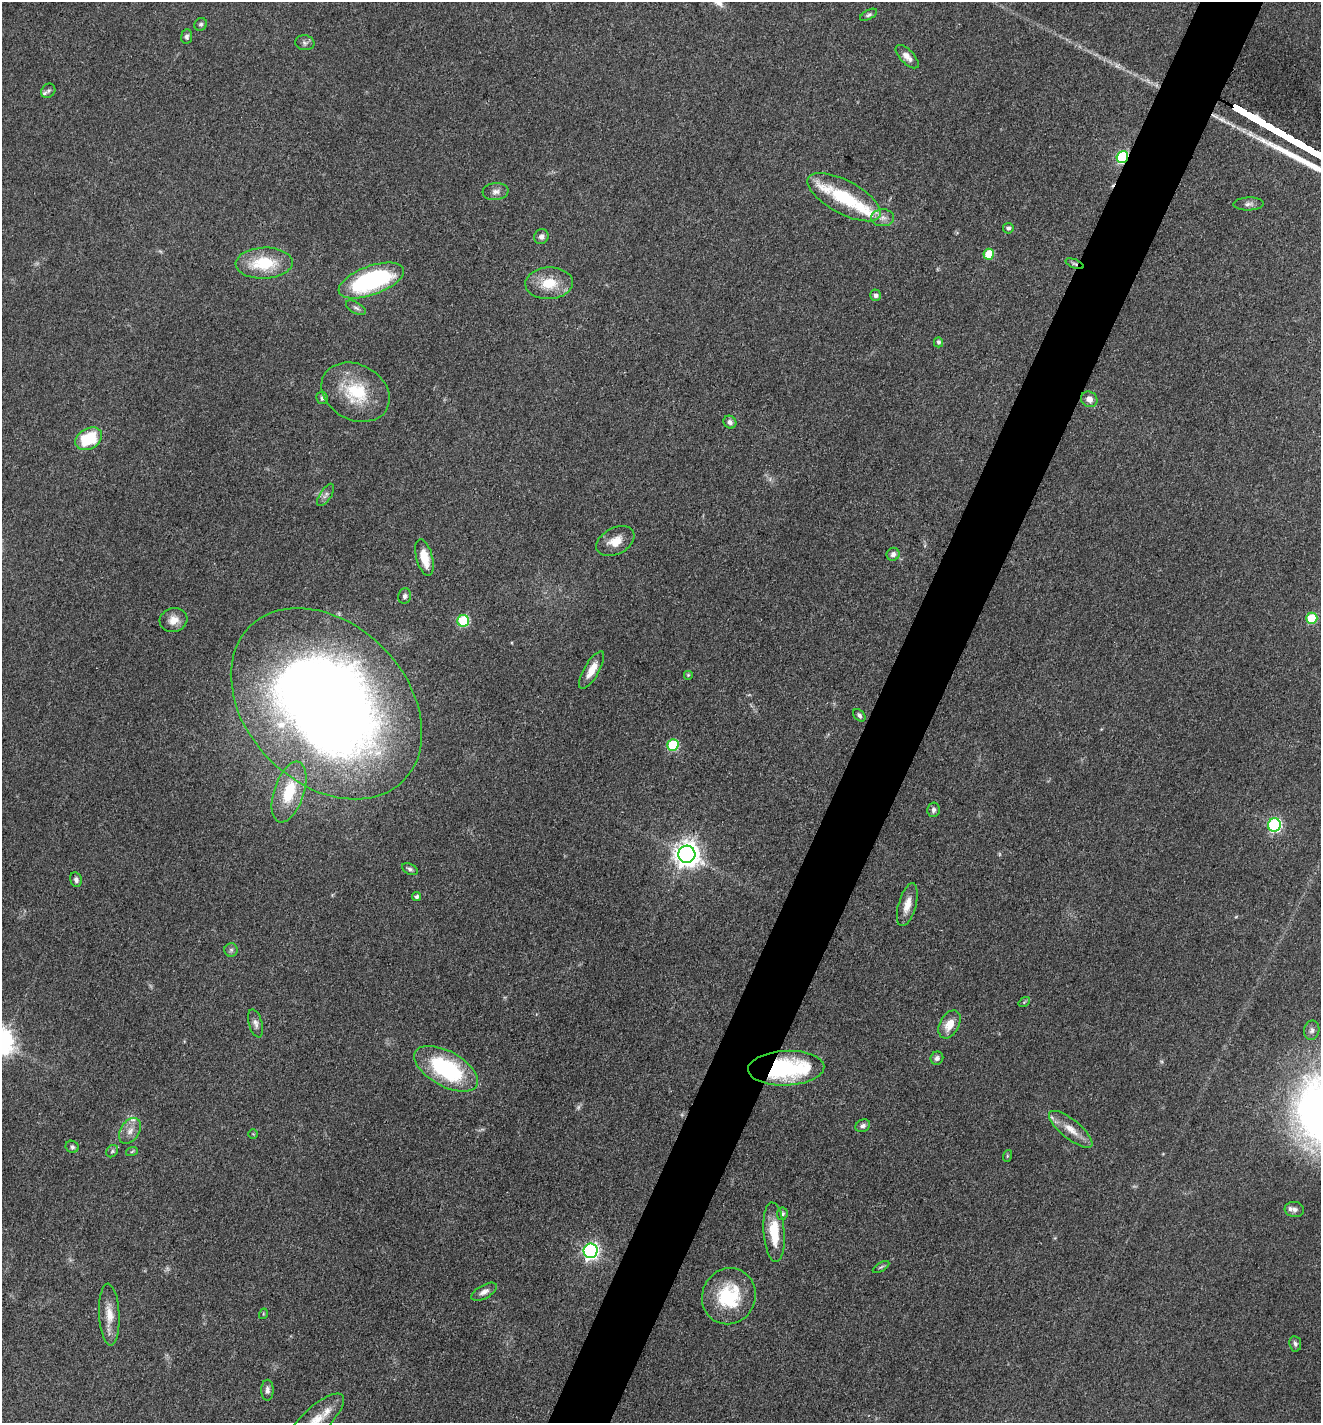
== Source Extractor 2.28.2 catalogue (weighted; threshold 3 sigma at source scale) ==
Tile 10 of 4 x 4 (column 2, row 3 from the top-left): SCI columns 1599-2917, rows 1424-2844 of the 5697 x 5687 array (HDU 1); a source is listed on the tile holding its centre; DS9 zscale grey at full resolution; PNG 1323 x 1425 px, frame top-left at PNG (2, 2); each listed source drawn as its Kron ellipse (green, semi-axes under 4 px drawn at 4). Shown black and unused: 5% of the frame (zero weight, under 3 of 4 exposures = <1% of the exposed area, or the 3 px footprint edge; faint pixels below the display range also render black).
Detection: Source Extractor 2.28.2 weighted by HDU 2 'WHT'; one run over the whole footprint, this tile lists its part. Background 0.0853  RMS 0.0057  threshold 0.0257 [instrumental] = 3 sigma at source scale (4.5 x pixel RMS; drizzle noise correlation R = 1.50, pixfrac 1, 0.05/0.05 arcsec/px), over >= 5 px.
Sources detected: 86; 4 too faint to see at this stretch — neither listed nor drawn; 7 inside a brighter listed object's ellipse — not listed separately; the other 75 listed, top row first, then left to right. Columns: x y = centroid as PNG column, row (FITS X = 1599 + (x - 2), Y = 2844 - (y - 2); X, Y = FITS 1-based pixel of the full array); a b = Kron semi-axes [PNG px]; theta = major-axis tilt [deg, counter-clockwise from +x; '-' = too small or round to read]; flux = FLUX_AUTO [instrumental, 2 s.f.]
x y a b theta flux
869 15 9 4 28 1.3
201 24 7 6 - 1.3
187 36 7 5 84 1.5
305 43 9 7 -8 1.8
907 57 15 7 -45 3.9
48 91 8 6 44 1.4
1122 157 6 5 - 66
496 192 13 8 6 3.2
844 197 40 16 -28 33
1249 204 15 6 1 2.4
883 218 11 8 0 3.7
1008 228 5 5 - 1.5
541 237 7 7 - 2.3
989 254 5 5 - 16
264 263 28 15 2 25
1075 264 9 4 -22 1.3
371 280 34 14 20 76
549 283 24 15 3 14
875 295 6 5 - 1.6
356 308 11 5 -29 1.7
938 342 5 4 - 1.3
355 392 36 27 -29 30
322 398 6 6 - 1.6
1089 399 8 7 - 3.8
730 422 7 6 - 2.3
89 439 14 10 29 27
326 495 13 5 56 2.2
615 541 20 13 27 8
893 554 7 6 - 2.3
424 557 18 8 -75 11
405 596 8 6 79 1.7
1312 618 5 5 - 27
173 620 14 11 15 5.8
463 621 6 6 - 45
592 670 21 7 60 7.4
688 675 5 5 - 0.74
326 704 109 80 -45 740
859 715 7 5 -47 1.5
673 745 6 5 - 39
289 792 31 15 71 21
933 810 7 6 - 1.8
1274 825 6 6 - 86
687 854 8 8 - 600
410 869 8 5 -26 1.4
76 880 7 6 - 1.8
416 897 5 4 - 1.4
907 905 22 9 74 6.7
231 950 6 6 - 1.5
1024 1002 6 4 35 0.77
256 1023 14 6 -74 2.6
949 1024 15 9 61 8.3
1312 1030 10 7 79 2.3
937 1058 7 6 - 1.7
786 1068 38 17 2 70
446 1069 35 17 -29 61
863 1126 8 6 30 2
1071 1129 27 9 -39 8.6
130 1131 14 9 56 4.7
253 1134 5 4 - 0.63
72 1147 6 6 - 1.3
112 1151 7 5 47 1.1
132 1151 6 3 20 0.82
1007 1156 6 4 72 0.63
1294 1209 10 7 -8 2.2
782 1214 6 5 - 1.4
774 1232 30 10 -86 17
591 1251 7 7 - 160
881 1267 9 3 32 0.97
484 1292 14 6 29 3.1
729 1296 28 26 64 33
263 1314 5 3 - 0.54
109 1315 31 10 -87 9.5
1295 1344 8 6 -80 1.4
267 1390 10 6 90 2.1
316 1420 36 13 43 14
Overlapping masked pixels (flux is a lower limit): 3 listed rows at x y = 1122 157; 1075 264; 786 1068
Isophote crosses this tile's border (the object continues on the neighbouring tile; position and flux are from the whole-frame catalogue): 1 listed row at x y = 316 1420